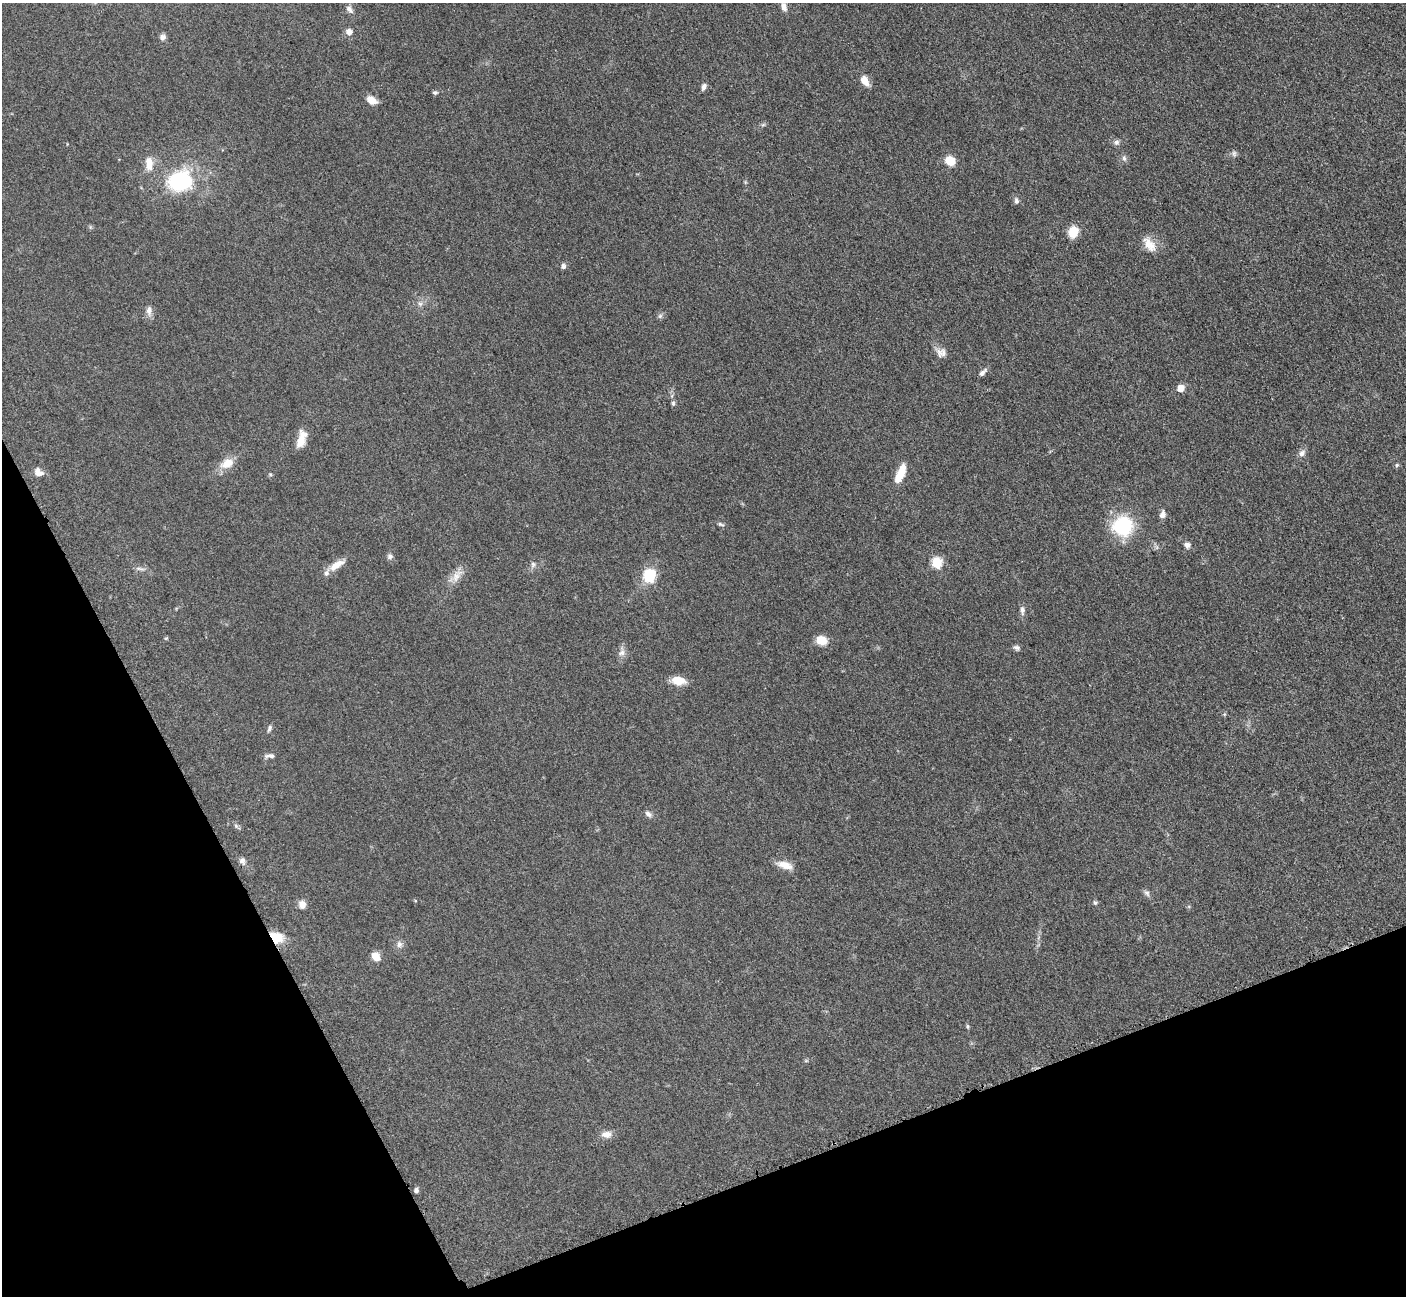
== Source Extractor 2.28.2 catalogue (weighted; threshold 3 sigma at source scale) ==
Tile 14 of 4 x 4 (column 2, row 4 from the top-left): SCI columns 1423-2826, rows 297-1590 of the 5699 x 5661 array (HDU 1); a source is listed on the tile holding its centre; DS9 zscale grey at full resolution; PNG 1408 x 1298 px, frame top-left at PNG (2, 3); no overlay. Shown black and unused: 21% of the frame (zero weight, under 3 of 5 exposures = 4% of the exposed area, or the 3 px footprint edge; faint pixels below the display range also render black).
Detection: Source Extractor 2.28.2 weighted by HDU 2 'WHT'; one run over the whole footprint, this tile lists its part. Background 0.0529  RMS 0.0055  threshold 0.0249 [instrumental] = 3 sigma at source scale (4.5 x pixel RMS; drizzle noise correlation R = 1.50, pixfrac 1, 0.05/0.05 arcsec/px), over >= 5 px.
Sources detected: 68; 2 inside a brighter listed object's ellipse — not listed separately; the other 66 listed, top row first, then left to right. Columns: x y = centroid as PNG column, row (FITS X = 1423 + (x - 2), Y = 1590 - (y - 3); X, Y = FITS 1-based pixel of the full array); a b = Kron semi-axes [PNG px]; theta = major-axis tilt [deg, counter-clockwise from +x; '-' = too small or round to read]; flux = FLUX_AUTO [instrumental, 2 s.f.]
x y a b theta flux
784 7 11 7 -76 3
349 9 12 6 -48 2.2
349 32 7 7 - 3.1
162 37 7 7 - 2
865 81 11 7 -60 6.3
704 87 9 5 68 1.8
435 93 7 5 -8 1
371 100 10 7 -30 5.9
763 125 7 4 19 0.85
1116 142 8 7 - 1.6
1234 154 8 6 -76 1.4
1124 158 8 6 -73 1.7
950 161 12 11 - 6.8
149 163 20 10 -87 6.7
180 181 24 19 16 48
1016 201 8 6 -80 1.5
1073 232 10 8 71 11
1149 244 22 11 -54 7
563 266 7 6 - 1.6
420 304 6 6 - 1.5
149 310 14 8 87 3.1
660 316 7 6 - 1.2
941 353 15 11 -18 3.6
982 372 12 6 45 1.9
1180 388 5 5 - 7.7
673 403 7 5 89 1
302 438 19 11 81 6.7
1302 453 9 7 57 2.5
227 463 19 12 26 7.6
1397 465 5 5 - 0.85
38 472 11 9 -37 3.8
270 474 5 4 - 0.65
900 474 22 8 66 9.9
1162 514 8 6 78 2.8
721 524 9 5 -18 1.2
1123 526 19 18 - 37
1187 545 7 6 - 2.3
390 556 8 7 - 1.7
937 563 6 5 - 36
533 564 8 6 76 1.6
337 565 24 8 32 6.2
140 569 14 4 -8 1.6
457 576 21 10 55 5.7
649 576 7 6 - 42
1022 610 13 6 -87 2.2
821 640 12 10 -17 7
1017 648 9 6 -20 1.5
622 652 10 8 63 2.7
678 680 15 9 -8 8.1
1224 714 6 4 -45 0.71
269 728 10 5 71 1.3
270 756 14 5 2 2.1
648 814 10 7 -45 1.9
236 826 7 4 -46 1.1
242 861 10 8 -70 2
785 865 19 8 -16 6.1
1147 893 9 7 -45 1.6
1095 903 5 5 - 1.1
302 904 10 8 -83 3.5
276 937 15 11 -27 11
399 944 9 8 - 2.4
376 956 9 7 -47 6.7
967 1026 8 4 -89 0.83
806 1061 6 4 -18 0.58
606 1134 14 9 5 3.9
416 1190 6 5 - 1.3
Overlapping masked pixels (flux is a lower limit): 1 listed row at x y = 276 937